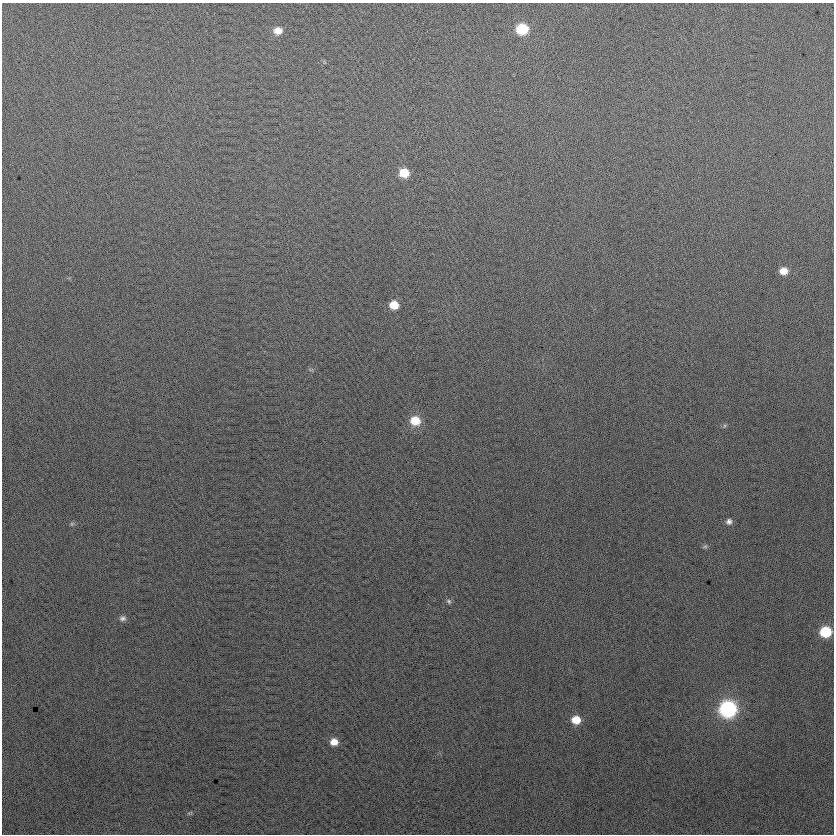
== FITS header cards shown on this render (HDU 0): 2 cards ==
NAXIS1  =                  832
NAXIS2  =                  832

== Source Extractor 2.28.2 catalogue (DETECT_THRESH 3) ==
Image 832 x 832 px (HDU 0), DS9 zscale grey, 1 PNG px = 1 image px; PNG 836 x 836 px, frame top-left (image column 1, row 832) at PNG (2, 3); no overlay
Background 18.1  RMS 14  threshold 41.7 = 3 sigma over >= 5 px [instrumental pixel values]
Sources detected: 17; all 17 listed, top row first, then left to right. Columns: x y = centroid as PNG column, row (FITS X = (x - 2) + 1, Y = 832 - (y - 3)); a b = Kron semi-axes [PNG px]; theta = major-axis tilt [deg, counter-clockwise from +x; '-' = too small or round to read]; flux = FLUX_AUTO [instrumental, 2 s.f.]
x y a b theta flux
522 29 9 8 - 47000
278 31 9 8 - 9900
404 173 8 8 - 21000
783 271 8 7 - 10000
394 305 7 7 - 15000
415 421 11 9 -17 20000
724 426 6 4 71 1300
729 522 7 7 - 3500
72 524 6 5 - 1500
705 546 8 5 28 1700
449 601 8 6 -46 2100
123 618 9 7 9 3200
825 632 8 8 - 41000
728 709 10 9 - 210000
576 720 9 8 - 15000
334 742 8 8 - 9400
189 813 10 3 22 1500